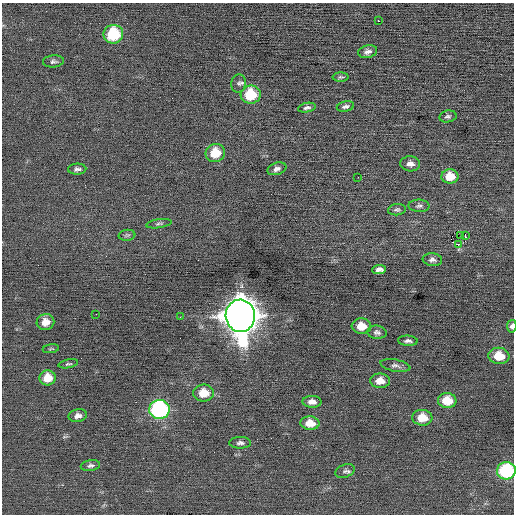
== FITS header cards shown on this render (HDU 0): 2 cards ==
NAXIS1  =                  512 / Axis length
NAXIS2  =                  512 / Axis length

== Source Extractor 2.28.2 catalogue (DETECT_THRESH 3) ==
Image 512 x 512 px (HDU 0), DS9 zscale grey, 1 PNG px = 1 image px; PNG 516 x 516 px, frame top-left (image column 1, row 512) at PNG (2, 3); each listed source drawn as its Kron ellipse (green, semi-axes under 4 px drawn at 4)
Background -0.0118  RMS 0.66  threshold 1.97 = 3 sigma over >= 5 px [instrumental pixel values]
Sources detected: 51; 1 with non-positive FLUX_AUTO (blend fragments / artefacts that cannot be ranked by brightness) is neither listed nor drawn; the other 50 listed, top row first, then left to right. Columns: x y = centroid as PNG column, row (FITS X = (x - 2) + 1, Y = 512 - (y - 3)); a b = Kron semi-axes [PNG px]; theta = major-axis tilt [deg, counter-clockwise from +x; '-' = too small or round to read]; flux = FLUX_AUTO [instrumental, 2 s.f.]
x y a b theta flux
378 21 2 2 - 330
113 34 10 9 - 2400
368 52 9 6 12 180
53 61 10 6 5 120
340 77 8 4 0 79
239 84 9 7 84 130
251 95 10 9 - 1600
345 106 9 5 12 120
307 108 9 4 11 120
448 116 9 6 11 110
215 153 10 9 - 1000
410 164 10 7 -4 240
77 169 9 5 2 130
277 169 10 6 19 170
450 176 8 7 - 730
358 177 2 2 - 130
419 206 10 6 -1 130
397 210 9 5 7 100
159 224 13 4 9 100
127 235 8 5 6 77
465 235 3 2 - 120
461 236 2 2 - 59
458 245 3 3 - 13000
432 260 10 6 -7 160
379 269 7 4 2 180
96 314 2 2 - 22
240 316 16 14 -85 94000
180 317 2 2 - 27
45 322 9 8 - 430
361 326 10 7 -4 610
512 326 6 5 - 130
377 332 9 6 -5 140
408 341 10 5 -4 140
51 349 8 4 7 68
499 356 10 8 -7 900
68 364 10 3 11 77
395 365 15 6 -10 170
48 378 8 7 - 690
380 381 10 7 -1 420
204 393 10 8 0 760
447 400 9 7 -6 840
312 402 9 6 -2 250
159 410 10 9 - 6800
78 416 9 6 11 210
422 418 10 8 -5 730
310 423 9 7 -5 570
240 443 11 5 0 150
90 466 10 5 8 120
345 471 10 6 22 130
506 471 9 8 - 3600
At the frame edge (FLAGS 8, measured only in part): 2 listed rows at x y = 512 326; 506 471
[1 non-positive-flux detection neither listed nor drawn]